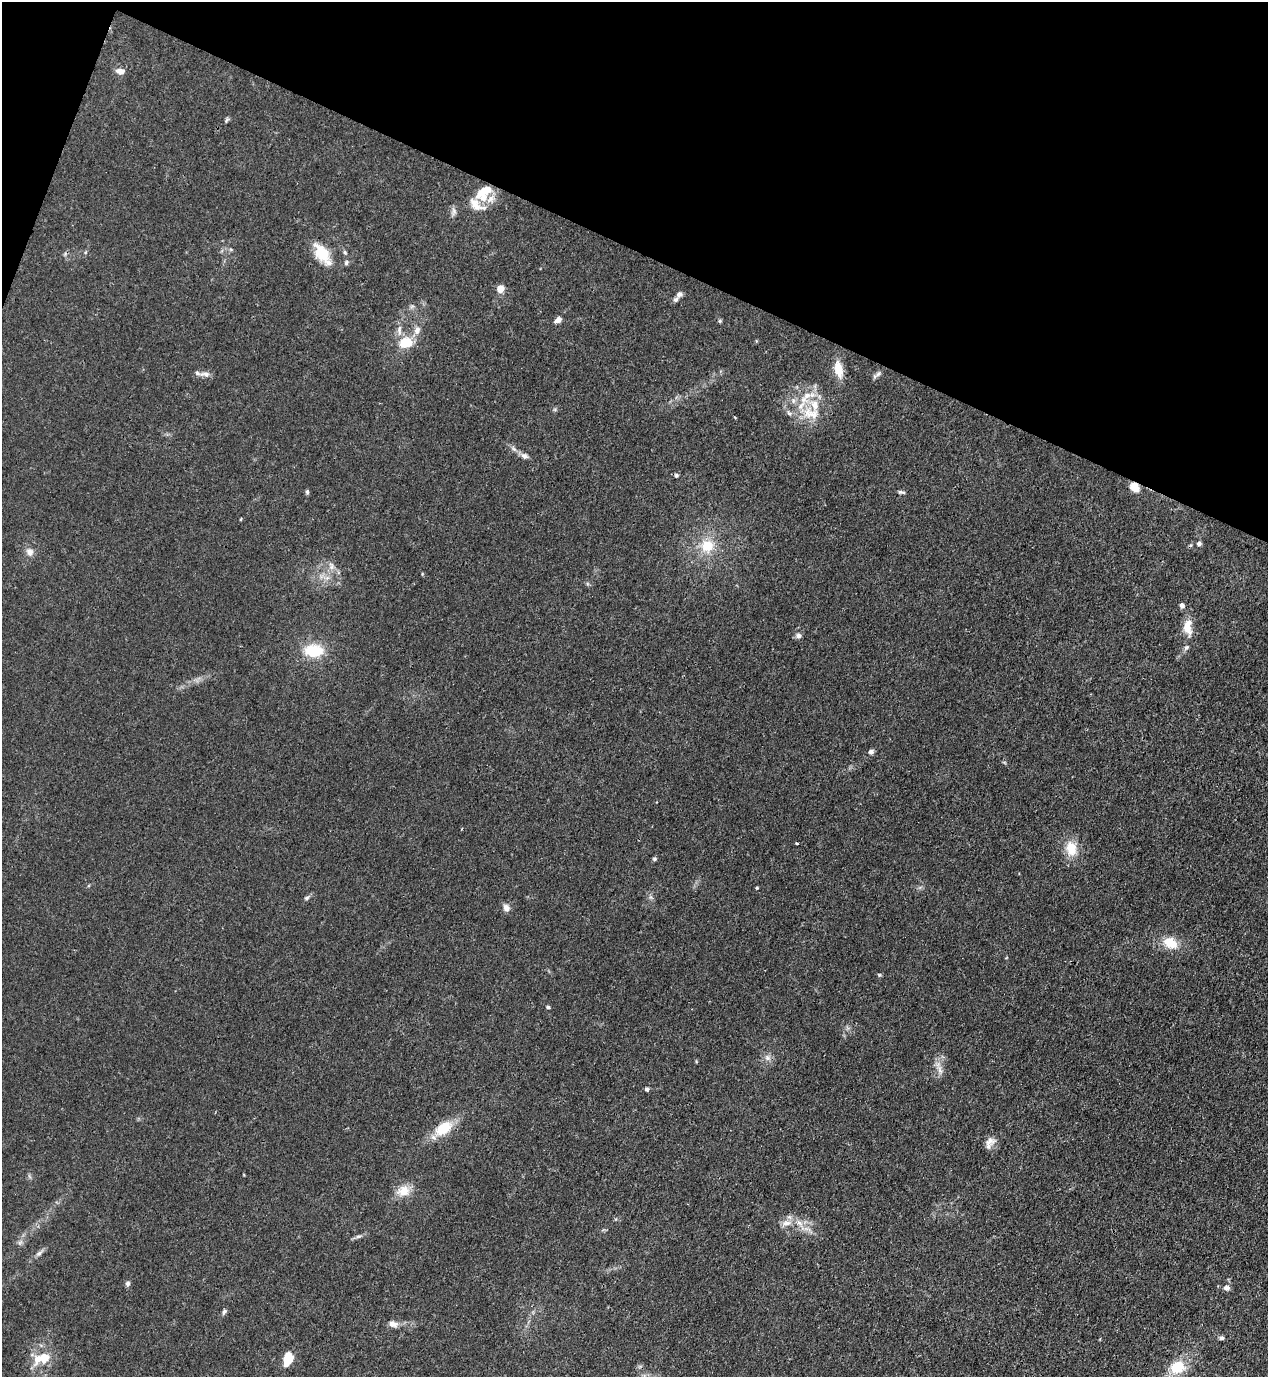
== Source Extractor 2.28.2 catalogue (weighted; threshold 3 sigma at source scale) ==
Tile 2 of 4 x 4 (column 2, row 1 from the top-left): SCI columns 1620-2885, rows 4165-5539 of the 5639 x 5578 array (HDU 1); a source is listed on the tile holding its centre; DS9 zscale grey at full resolution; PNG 1270 x 1379 px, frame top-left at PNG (2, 2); no overlay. Shown black and unused: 19% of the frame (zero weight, under 3 of 4 exposures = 7% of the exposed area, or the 3 px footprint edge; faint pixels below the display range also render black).
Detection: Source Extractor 2.28.2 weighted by HDU 2 'WHT'; one run over the whole footprint, this tile lists its part. Background 0.0149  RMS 0.0024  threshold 0.011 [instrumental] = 3 sigma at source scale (4.5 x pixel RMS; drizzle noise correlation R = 1.50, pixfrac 1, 0.05/0.05 arcsec/px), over >= 5 px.
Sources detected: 73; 11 inside a brighter listed object's ellipse — not listed separately; the other 62 listed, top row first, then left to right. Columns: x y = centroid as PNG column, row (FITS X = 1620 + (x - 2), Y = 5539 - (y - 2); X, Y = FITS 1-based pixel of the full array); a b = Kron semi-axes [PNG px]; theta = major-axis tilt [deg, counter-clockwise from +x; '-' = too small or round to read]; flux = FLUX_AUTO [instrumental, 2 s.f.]
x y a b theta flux
120 71 11 7 -7 1.5
227 120 8 4 66 0.39
484 191 24 10 35 5
454 211 11 6 -90 0.88
345 252 6 5 - 0.4
322 254 29 15 -54 6.3
346 263 7 5 74 0.48
500 289 5 4 - 6.1
679 294 8 7 - 0.82
412 306 7 4 19 0.43
558 320 10 6 29 1
720 321 5 4 - 0.31
399 330 16 4 88 1.1
417 330 10 8 69 1.5
406 343 17 13 2 5.4
838 369 22 10 -79 3.7
205 374 14 7 -9 1.2
878 374 12 5 41 0.77
811 413 27 16 -11 6.5
514 449 7 4 -19 0.52
524 456 11 7 -28 0.99
676 475 5 5 - 0.39
1134 487 10 7 -42 3.3
307 492 6 5 - 0.39
900 492 7 5 -11 0.48
241 519 4 3 - 0.21
1199 544 5 5 - 0.72
707 546 17 16 - 5.9
30 552 10 9 - 1.4
331 566 12 5 -77 0.98
1182 605 6 5 - 0.76
1187 627 21 11 -88 3.6
798 636 7 7 - 0.85
314 650 23 15 -2 7.8
871 752 6 5 - 0.78
796 843 3 3 - 0.66
1071 848 17 12 -78 4.8
654 859 6 5 - 0.39
757 888 4 3 - 0.24
307 898 7 5 40 0.52
506 908 10 8 -63 1.3
1170 943 16 11 -31 4.8
879 975 6 5 - 0.29
548 1007 5 4 - 0.41
767 1058 8 6 -21 0.92
940 1070 12 5 -73 1.3
647 1089 5 5 - 0.51
443 1128 22 13 33 6.6
990 1141 15 12 39 1.9
403 1191 16 13 11 3.6
786 1223 15 7 3 1.8
358 1236 8 4 9 0.57
20 1242 7 4 19 0.52
39 1253 10 5 37 0.81
128 1283 7 6 - 0.65
1226 1288 9 7 -1 0.9
224 1311 9 5 52 0.58
393 1324 12 8 -12 1.4
1222 1338 6 5 - 0.56
45 1358 15 12 70 3.8
288 1359 11 7 75 7.6
1177 1367 18 15 26 6.7
Overlapping masked pixels (flux is a lower limit): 1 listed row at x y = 1134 487